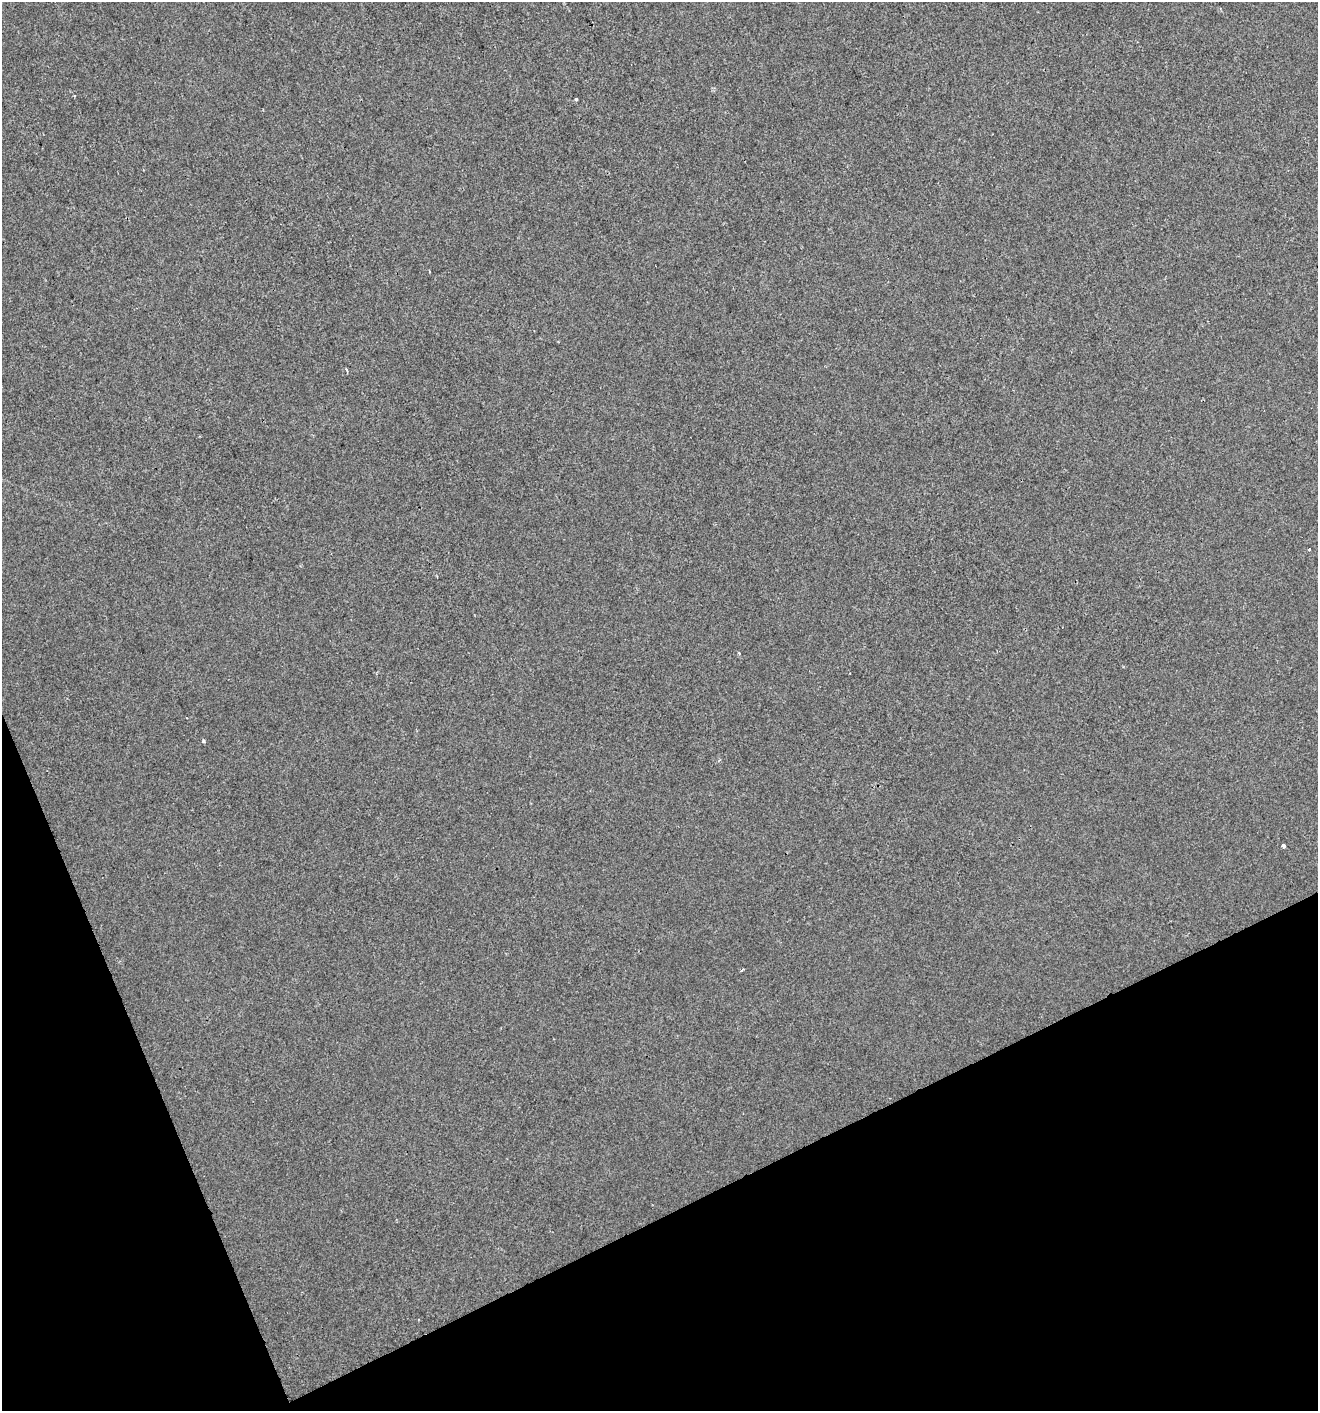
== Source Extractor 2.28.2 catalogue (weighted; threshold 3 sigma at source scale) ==
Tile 14 of 4 x 4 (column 2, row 4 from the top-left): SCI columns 1403-2718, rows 2-1410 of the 5495 x 5637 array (HDU 1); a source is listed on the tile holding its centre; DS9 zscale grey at full resolution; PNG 1320 x 1413 px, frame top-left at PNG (2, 2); no overlay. Shown black and unused: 20% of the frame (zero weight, under 2 of 3 exposures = <1% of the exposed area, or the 3 px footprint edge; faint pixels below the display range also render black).
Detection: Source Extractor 2.28.2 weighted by HDU 2 'WHT'; one run over the whole footprint, this tile lists its part. Background 0.00269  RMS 0.0048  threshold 0.0217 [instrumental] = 3 sigma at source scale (4.5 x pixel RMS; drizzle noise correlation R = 1.50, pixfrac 1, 0.0396/0.0396 arcsec/px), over >= 5 px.
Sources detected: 7; all 7 listed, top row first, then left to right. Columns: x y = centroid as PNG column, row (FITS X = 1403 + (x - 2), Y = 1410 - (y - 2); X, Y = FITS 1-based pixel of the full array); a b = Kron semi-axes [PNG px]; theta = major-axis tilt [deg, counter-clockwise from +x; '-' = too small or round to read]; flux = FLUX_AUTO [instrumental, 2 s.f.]
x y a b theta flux
576 99 3 3 - 3.2
346 370 3 3 - 1.7
1309 549 3 3 - 2
739 653 4 3 - 0.52
203 741 3 3 - 1.5
1283 846 4 4 - 1.7
742 970 4 2 - 0.62